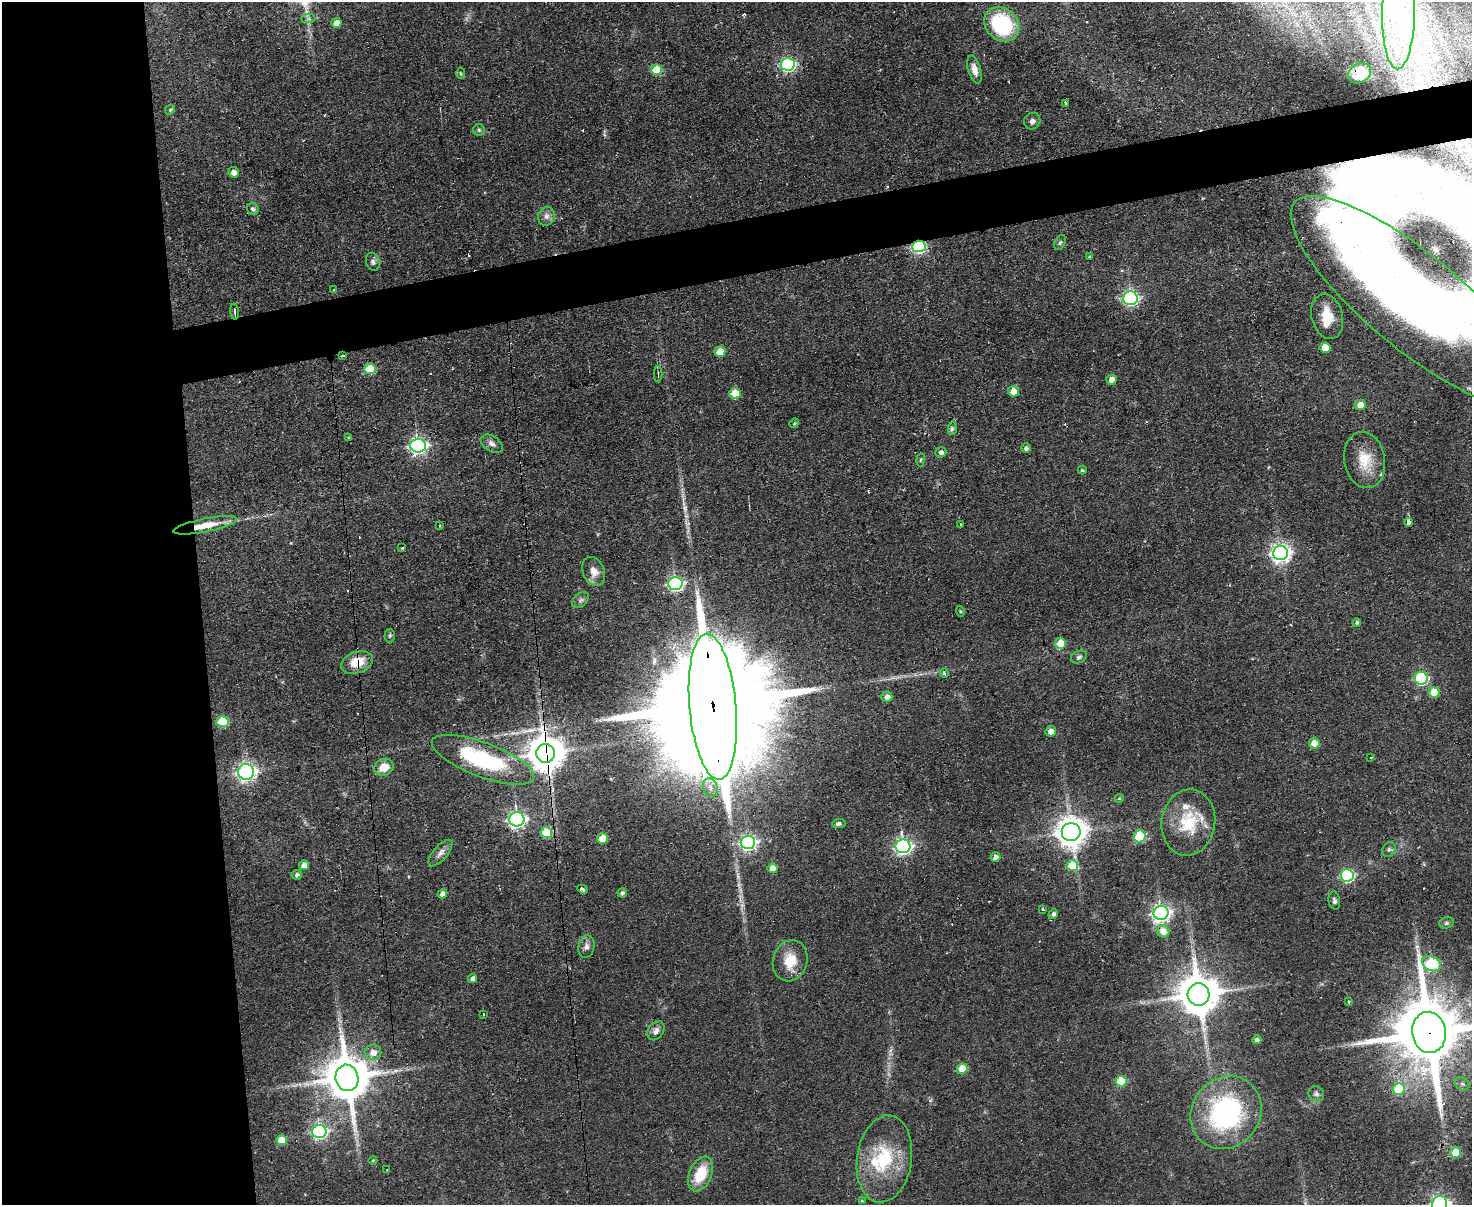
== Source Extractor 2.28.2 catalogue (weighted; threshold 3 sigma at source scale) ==
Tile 7 of 3 x 4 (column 1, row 3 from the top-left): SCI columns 244-1713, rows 1203-2405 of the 4782 x 4810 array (HDU 1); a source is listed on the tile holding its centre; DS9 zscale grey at full resolution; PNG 1474 x 1207 px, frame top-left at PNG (2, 2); each listed source drawn as its Kron ellipse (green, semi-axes under 4 px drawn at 4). Shown black and unused: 18% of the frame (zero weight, under 2 of 3 exposures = <1% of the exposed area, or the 3 px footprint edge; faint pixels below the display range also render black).
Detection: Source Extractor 2.28.2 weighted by HDU 2 'WHT'; one run over the whole footprint, this tile lists its part. Background 0.0587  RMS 0.0058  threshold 0.0261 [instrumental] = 3 sigma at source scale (4.5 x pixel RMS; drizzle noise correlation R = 1.50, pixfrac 1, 0.05/0.05 arcsec/px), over >= 5 px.
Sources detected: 151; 1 too faint to see at this stretch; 8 inside a brighter object's white glare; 8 cosmic-ray / hot-pixel residue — neither listed nor drawn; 7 inside a brighter listed object's ellipse — not listed separately; the other 127 listed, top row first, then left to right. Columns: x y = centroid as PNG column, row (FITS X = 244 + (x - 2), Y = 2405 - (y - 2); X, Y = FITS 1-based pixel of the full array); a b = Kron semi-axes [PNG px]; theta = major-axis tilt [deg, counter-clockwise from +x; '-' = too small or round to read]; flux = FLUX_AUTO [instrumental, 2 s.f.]
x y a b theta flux
1399 12 57 16 89 56
308 18 7 4 1 1.3
336 23 5 5 - 6.4
1002 24 19 16 -42 50
788 64 7 6 - 120
656 70 5 5 - 18
974 70 14 6 -74 4.7
460 73 5 3 - 0.65
1360 73 12 9 32 9.8
1066 104 4 3 - 11
170 110 5 4 - 0.72
1032 121 8 8 - 2.5
479 130 6 6 - 1.1
233 172 5 5 - 4
253 209 6 5 - 1.8
546 216 9 8 - 2.9
1060 243 8 5 62 1.1
919 246 7 6 - 95
1089 257 3 3 - 0.61
373 262 9 7 -69 2
334 290 3 2 - 0.45
1130 298 7 6 - 140
1413 301 154 47 -40 300
235 312 8 2 -83 1.4
1327 317 23 15 -75 15
1325 348 5 5 - 9.8
720 352 5 5 - 11
342 356 3 2 - 1.6
370 369 5 5 - 24
658 374 8 2 90 0.57
1111 380 5 5 - 4.5
1014 391 5 5 - 8.6
735 393 6 5 - 15
1360 405 5 5 - 5.2
794 423 5 4 - 0.68
952 428 7 4 89 1.2
349 438 4 3 - 0.85
492 444 12 7 -32 2.8
418 446 7 7 - 200
1026 448 5 4 - 2
941 452 5 5 - 1.8
921 460 7 3 81 0.68
1365 460 28 20 -80 16
1082 470 4 4 - 0.84
1408 522 4 4 - 5.1
205 525 32 7 11 12
960 525 3 3 - 2.1
439 526 3 2 - 0.71
402 548 3 2 - 0.82
1280 553 7 7 - 310
594 571 15 10 -67 6.2
675 584 7 6 - 140
580 600 9 6 42 1.8
960 611 5 3 - 0.63
1357 622 4 4 - 1.1
390 635 7 5 88 1
1060 643 5 5 - 12
1079 657 8 6 25 1.5
357 663 16 10 20 13
944 673 4 4 - 1.8
1421 678 6 6 - 67
1434 692 5 5 - 15
887 697 5 5 - 3.7
713 707 73 23 -85 44000
222 722 6 5 - 27
1051 731 5 5 - 4.4
1314 743 5 5 - 8.8
546 753 9 9 - 1700
1371 757 3 2 - 0.57
483 760 54 17 -20 68
384 767 10 8 24 8
246 772 8 8 - 250
710 788 9 7 -73 3.8
1119 798 4 4 - 0.59
517 819 7 7 - 200
1188 822 33 27 81 27
839 823 6 5 - 1.4
1071 832 9 9 - 920
546 833 6 5 - 30
1140 836 6 6 - 32
603 838 5 5 - 13
748 842 7 6 - 170
903 846 7 7 - 170
1389 849 8 6 57 1.5
440 853 16 7 49 3.4
995 857 5 5 - 3
304 865 5 5 - 4.7
1072 866 6 5 - 20
773 868 5 5 - 7.3
297 875 5 5 - 1.6
1347 875 6 6 - 90
582 889 5 3 - 3.1
622 893 5 4 - 1.5
442 894 5 4 - 3.7
1334 901 9 5 -79 1.6
1042 909 3 3 - 0.78
1161 913 7 7 - 240
1053 914 5 4 - 1.8
1446 923 7 5 16 1.3
1163 931 6 6 - 5.8
586 947 11 8 79 2.9
790 961 21 17 73 13
1431 964 10 7 -30 51
473 979 4 4 - 2.8
1199 994 11 11 - 2100
1348 1002 3 3 - 0.77
484 1014 3 3 - 1.4
656 1031 10 7 56 3.1
1429 1032 21 17 -83 6500
1257 1040 4 4 - 1.9
373 1052 8 8 - 4.9
962 1069 5 5 - 13
347 1078 13 11 -81 2800
1121 1081 5 5 - 19
1462 1084 8 6 -38 1.7
1399 1089 6 6 - 24
1316 1094 8 7 - 1.8
1226 1113 38 34 51 96
319 1131 7 6 - 120
281 1140 5 5 - 12
1456 1152 5 5 - 19
884 1159 44 27 81 38
373 1160 4 4 - 0.62
387 1170 3 2 - 0.82
701 1174 18 11 67 19
862 1201 3 3 - 0.64
1440 1204 8 7 - 220
Overlapping masked pixels (flux is a lower limit): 11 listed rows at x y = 1360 73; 919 246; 1413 301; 235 312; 342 356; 1408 522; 205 525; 357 663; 713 707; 546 753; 1429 1032
Isophote crosses this tile's border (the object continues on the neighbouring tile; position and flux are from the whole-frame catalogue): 4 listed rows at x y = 1399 12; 1413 301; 1429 1032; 1440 1204